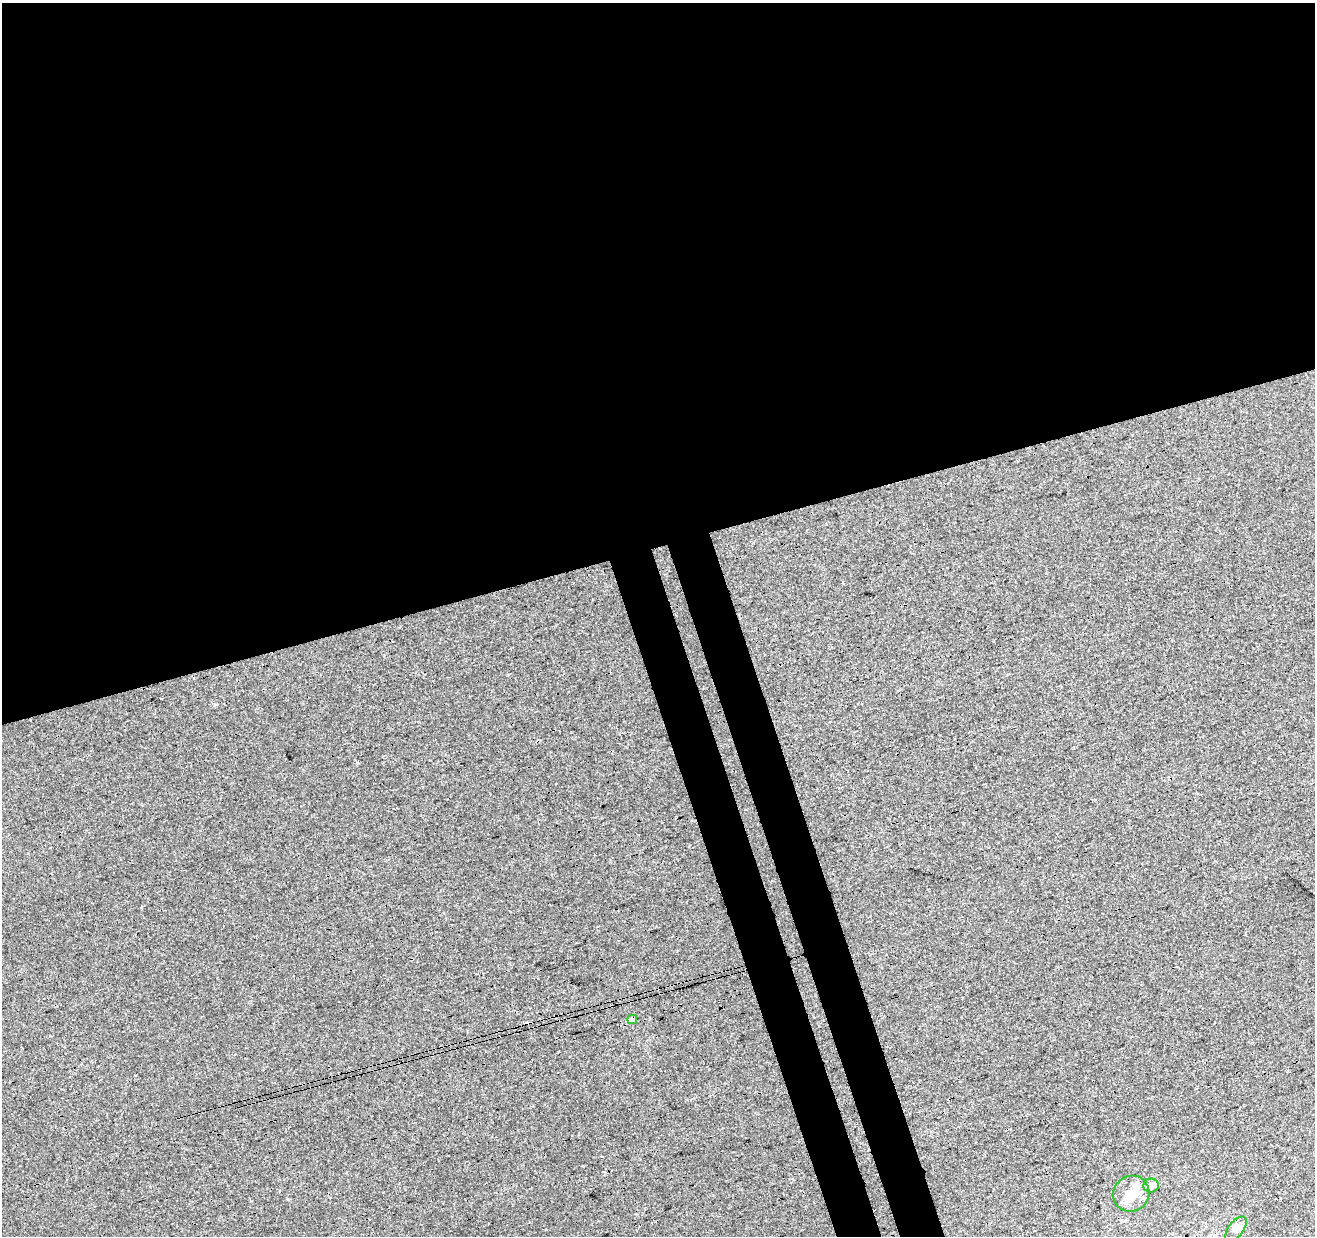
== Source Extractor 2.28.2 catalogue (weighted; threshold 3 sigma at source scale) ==
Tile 2 of 4 x 4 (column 2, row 1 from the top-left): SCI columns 1370-2682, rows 3831-5064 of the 5363 x 5139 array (HDU 1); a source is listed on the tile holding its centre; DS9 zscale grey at full resolution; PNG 1317 x 1238 px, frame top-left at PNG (2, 3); each listed source drawn as its Kron ellipse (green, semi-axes under 4 px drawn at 4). Shown black and unused: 48% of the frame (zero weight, under 3 of 4 exposures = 5% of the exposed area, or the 3 px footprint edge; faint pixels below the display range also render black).
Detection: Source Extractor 2.28.2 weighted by HDU 2 'WHT'; one run over the whole footprint, this tile lists its part. Background 0.00135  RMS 0.0036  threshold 0.0163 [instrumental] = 3 sigma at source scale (4.5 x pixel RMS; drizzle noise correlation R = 1.50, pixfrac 1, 0.0396/0.0396 arcsec/px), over >= 5 px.
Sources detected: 6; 1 cosmic-ray / hot-pixel residue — neither listed nor drawn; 1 inside a brighter listed object's ellipse — not listed separately; the other 4 listed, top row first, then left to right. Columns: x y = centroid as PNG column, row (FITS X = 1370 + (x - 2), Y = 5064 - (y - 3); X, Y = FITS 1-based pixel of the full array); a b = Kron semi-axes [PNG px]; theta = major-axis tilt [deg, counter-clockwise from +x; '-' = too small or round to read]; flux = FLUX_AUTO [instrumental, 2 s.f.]
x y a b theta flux
632 1019 5 4 - 2.4
1151 1185 8 7 - 2.8
1131 1194 18 17 - 6.5
1236 1229 14 7 53 2.1
Overlapping masked pixels (flux is a lower limit): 1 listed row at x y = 632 1019